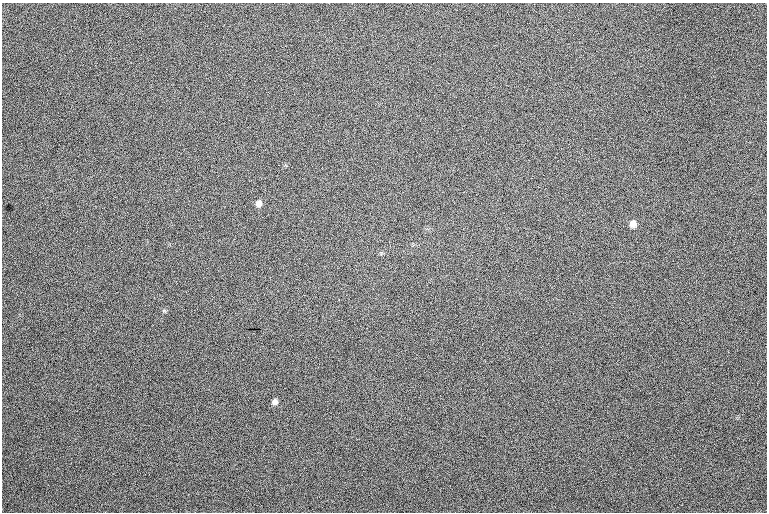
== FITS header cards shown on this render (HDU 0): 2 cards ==
NAXIS1  =                 1530 /fastest changing axis
NAXIS2  =                 1020 /next to fastest changing axis

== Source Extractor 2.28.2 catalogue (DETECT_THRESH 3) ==
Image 1530 x 1020 px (HDU 0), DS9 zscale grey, zoomed out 1/2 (1 PNG px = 2 x 2 image px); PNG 769 x 514 px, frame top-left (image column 2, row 1019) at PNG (2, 3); no overlay
Background 145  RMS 10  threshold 31.4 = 3 sigma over >= 5 px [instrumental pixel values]
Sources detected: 8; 2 cannot appear on this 1/2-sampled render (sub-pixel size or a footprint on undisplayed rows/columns) and are not listed; the other 6 listed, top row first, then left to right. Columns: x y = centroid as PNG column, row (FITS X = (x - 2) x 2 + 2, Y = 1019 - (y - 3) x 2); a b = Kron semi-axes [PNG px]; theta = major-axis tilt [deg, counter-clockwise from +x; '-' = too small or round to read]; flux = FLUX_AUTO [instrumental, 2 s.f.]
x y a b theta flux
285 165 4 2 - 2000
258 204 6 6 - 14000
633 224 7 6 - 18000
339 300 2 1 - 1300
164 311 6 5 - 3100
275 402 6 6 - 11000
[2 sub-pixel or undisplayed-footprint detections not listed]